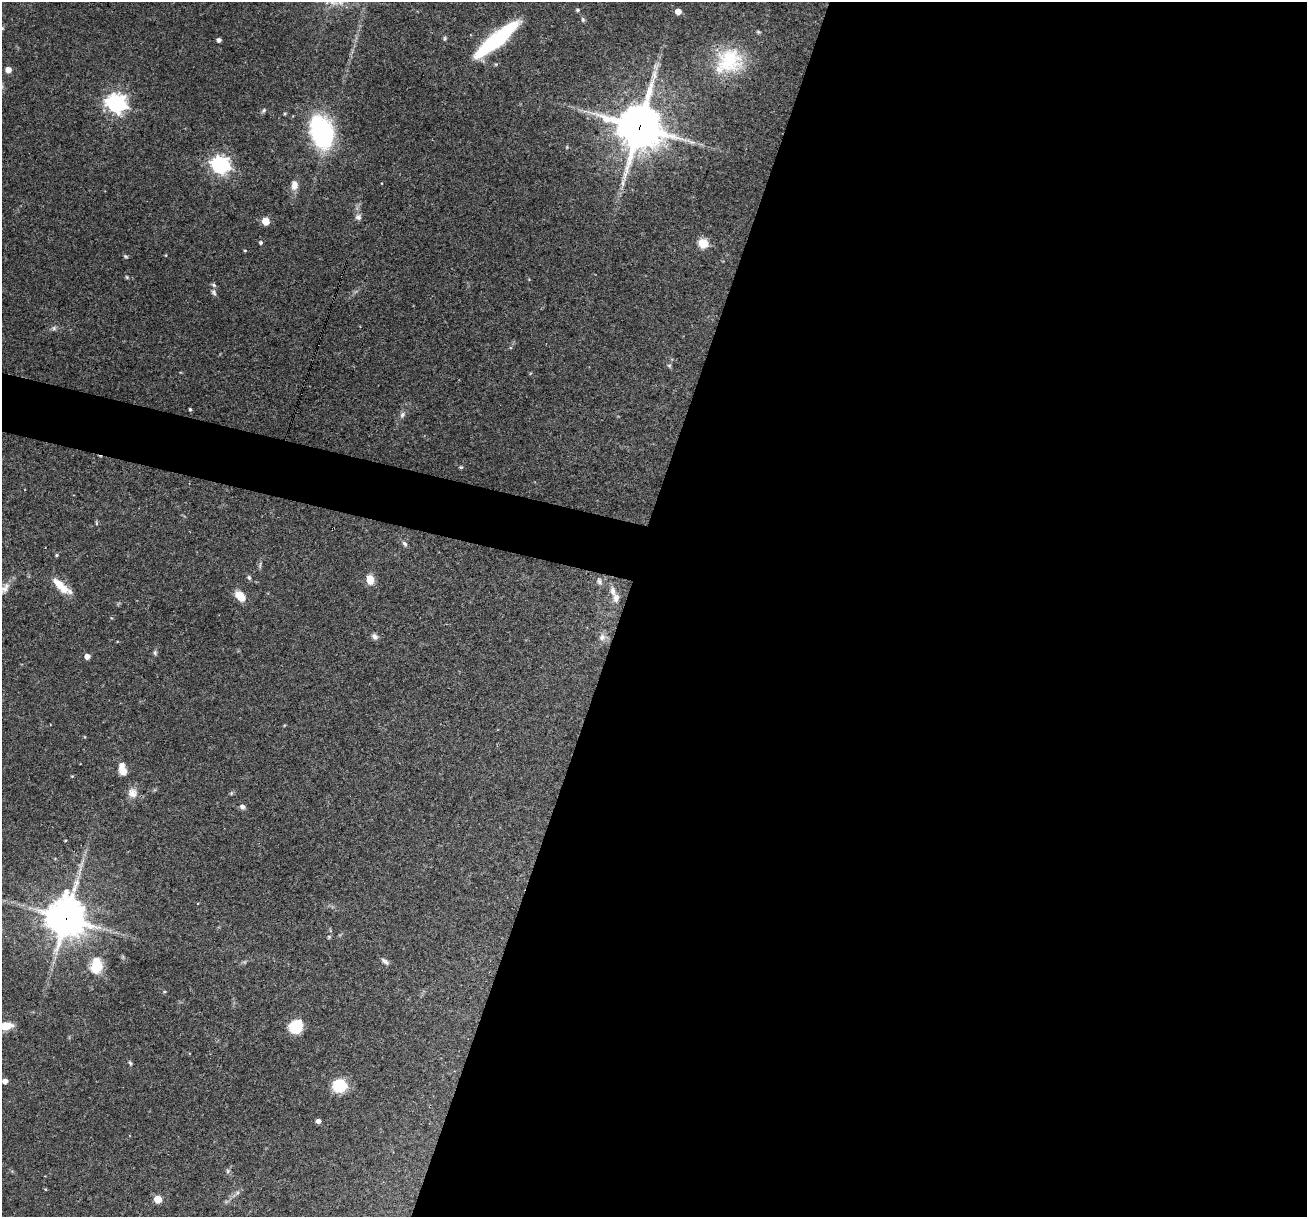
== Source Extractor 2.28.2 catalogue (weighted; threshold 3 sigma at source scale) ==
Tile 12 of 4 x 4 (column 4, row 3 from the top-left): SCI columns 3916-5220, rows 1467-2681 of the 5220 x 5237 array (HDU 1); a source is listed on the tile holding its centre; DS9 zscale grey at full resolution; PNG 1309 x 1219 px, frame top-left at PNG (2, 2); no overlay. Shown black and unused: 55% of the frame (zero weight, under 3 of 4 exposures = <1% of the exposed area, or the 3 px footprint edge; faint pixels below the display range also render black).
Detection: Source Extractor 2.28.2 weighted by HDU 2 'WHT'; one run over the whole footprint, this tile lists its part. Background 0.0569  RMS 0.0032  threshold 0.0144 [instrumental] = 3 sigma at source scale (4.5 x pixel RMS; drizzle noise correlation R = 1.50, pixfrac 1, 0.05/0.05 arcsec/px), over >= 5 px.
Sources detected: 65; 3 inside a brighter listed object's ellipse — not listed separately; the other 62 listed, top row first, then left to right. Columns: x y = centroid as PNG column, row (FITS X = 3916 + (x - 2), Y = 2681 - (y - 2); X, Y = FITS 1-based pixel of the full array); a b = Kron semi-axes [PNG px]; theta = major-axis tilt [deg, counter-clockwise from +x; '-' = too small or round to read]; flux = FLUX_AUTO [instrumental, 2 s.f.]
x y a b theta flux
577 10 5 4 - 0.53
678 11 5 4 - 3.2
583 19 7 5 -87 0.58
445 38 7 4 84 0.47
219 40 4 4 - 1.1
496 40 47 10 39 41
729 61 40 33 29 21
8 70 5 5 - 2.9
116 103 8 7 - 170
263 110 7 5 49 0.55
285 113 5 3 - 0.34
639 127 16 16 - 1100
321 132 36 23 -74 38
220 165 7 7 - 130
294 185 12 8 87 2.5
358 217 9 9 - 1.2
265 221 5 5 - 7.1
261 243 4 4 - 0.57
703 243 6 5 - 20
245 250 4 3 - 0.3
126 256 6 4 -21 0.44
127 277 5 4 - 0.36
214 292 8 6 -68 0.83
54 328 7 6 - 0.83
669 366 5 5 - 0.49
190 409 4 3 - 0.49
402 415 9 6 57 1
461 467 5 4 - 0.36
96 523 6 3 -72 0.37
405 544 8 6 -56 0.87
56 555 5 4 - 0.43
249 577 6 5 - 0.67
370 580 10 8 -79 4
599 581 11 8 -79 1.3
61 586 26 8 -40 6.3
5 588 21 10 51 3.4
613 591 15 7 -82 2.3
240 596 10 7 -45 6.2
375 636 9 7 -45 1.1
602 637 9 9 - 1.7
155 653 7 5 -88 0.59
87 656 4 4 - 2.3
124 772 9 8 - 2.6
132 793 14 13 - 3
242 807 7 6 - 1.1
65 840 4 2 - 0.29
81 864 15 4 66 1.7
66 918 14 13 - 770
329 937 5 4 - 0.35
385 961 12 5 -39 1
96 966 17 12 83 9
164 992 5 3 - 0.31
6 1026 12 7 6 5.1
296 1026 14 12 53 9.3
130 1063 8 4 -70 0.58
5 1081 4 4 - 2
339 1086 11 10 - 14
318 1121 4 4 - 1.4
228 1171 7 4 -89 0.56
45 1189 4 4 - 0.3
238 1192 6 4 71 0.6
158 1199 5 5 - 9.2
Overlapping masked pixels (flux is a lower limit): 2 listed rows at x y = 639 127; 66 918
Isophote crosses this tile's border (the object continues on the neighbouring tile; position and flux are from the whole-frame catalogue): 3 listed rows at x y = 496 40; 5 588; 6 1026